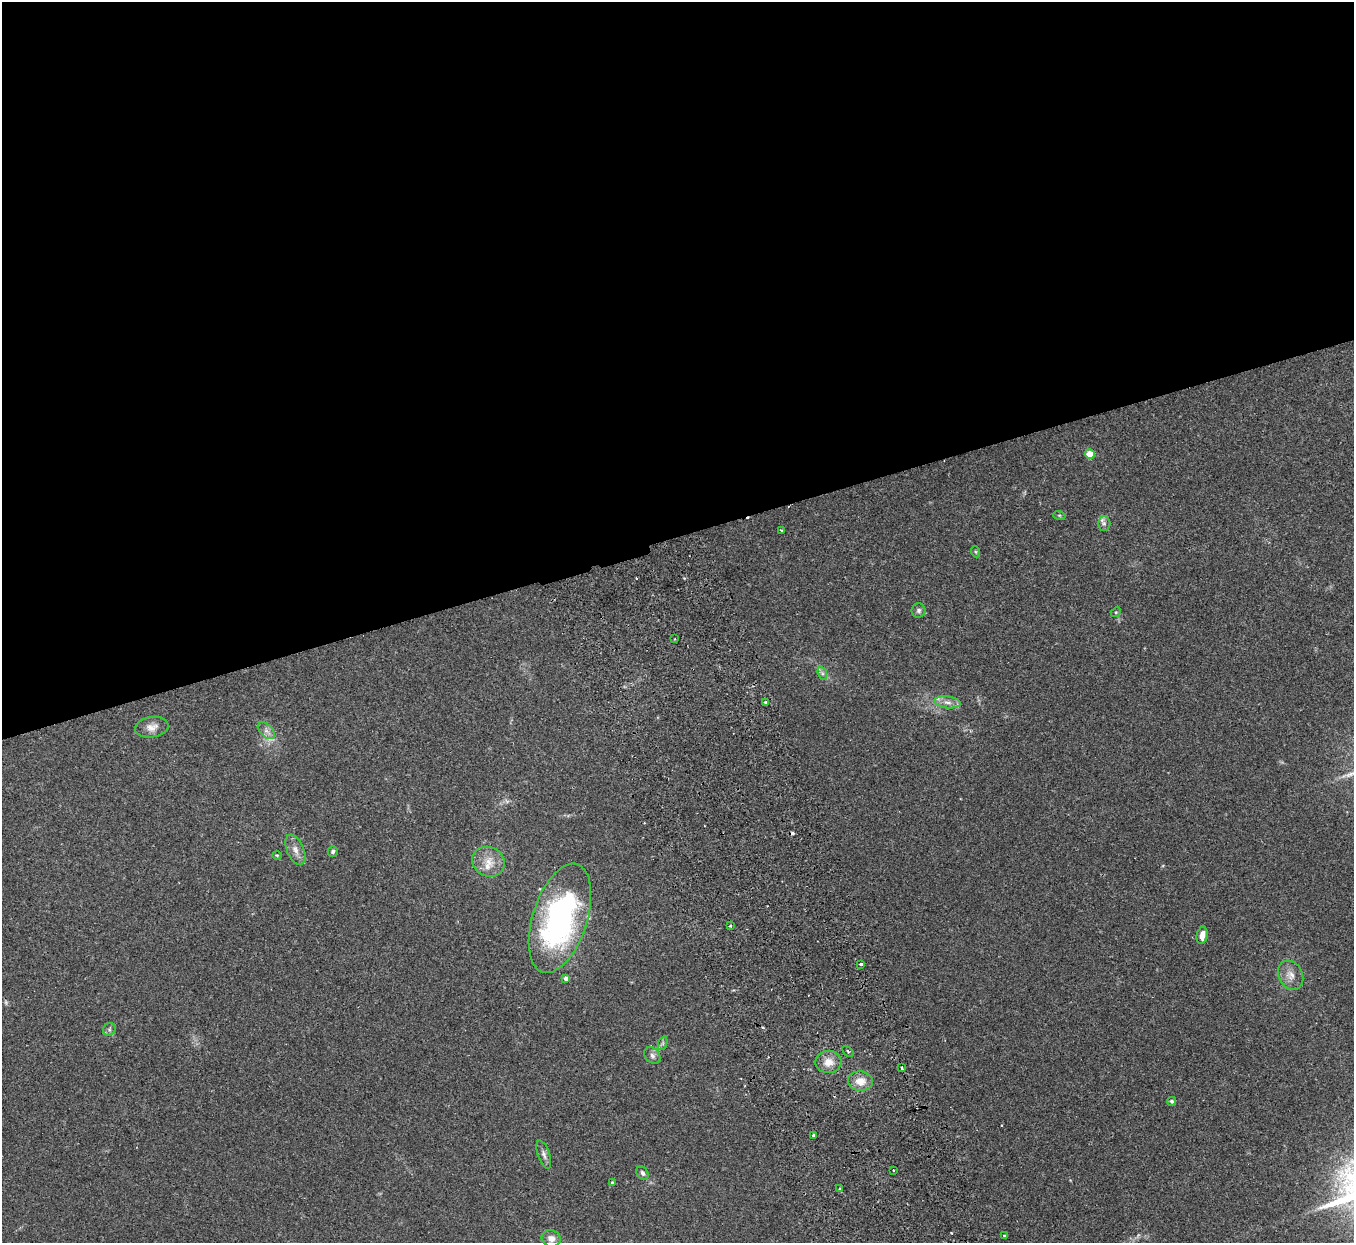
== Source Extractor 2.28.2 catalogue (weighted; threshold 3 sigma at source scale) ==
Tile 2 of 4 x 4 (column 2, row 1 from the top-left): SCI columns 1410-2761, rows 3900-5140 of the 5522 x 5441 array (HDU 1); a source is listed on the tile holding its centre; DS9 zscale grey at full resolution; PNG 1356 x 1245 px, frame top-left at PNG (2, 2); each listed source drawn as its Kron ellipse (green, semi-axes under 4 px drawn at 4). Shown black and unused: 43% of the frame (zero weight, under 2 of 3 exposures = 3% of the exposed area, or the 3 px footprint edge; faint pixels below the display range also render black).
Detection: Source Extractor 2.28.2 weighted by HDU 2 'WHT'; one run over the whole footprint, this tile lists its part. Background 0.25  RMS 0.0083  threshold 0.0374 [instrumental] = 3 sigma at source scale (4.5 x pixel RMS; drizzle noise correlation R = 1.50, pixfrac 1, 0.05/0.05 arcsec/px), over >= 5 px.
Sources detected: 46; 1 too faint to see at this stretch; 4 cosmic-ray / hot-pixel residue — neither listed nor drawn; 2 inside a brighter listed object's ellipse — not listed separately; the other 39 listed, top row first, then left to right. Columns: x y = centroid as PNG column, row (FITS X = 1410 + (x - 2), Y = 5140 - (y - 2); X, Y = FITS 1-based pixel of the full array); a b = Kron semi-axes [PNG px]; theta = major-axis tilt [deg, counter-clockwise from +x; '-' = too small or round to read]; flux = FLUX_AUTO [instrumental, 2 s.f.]
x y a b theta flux
1090 454 5 4 - 23
1059 515 6 4 -18 1
1104 523 7 6 - 2.5
781 530 3 2 - 0.69
976 552 5 3 - 0.9
919 610 7 7 - 2.3
1116 612 5 4 - 0.99
674 639 3 2 - 0.61
822 673 7 4 -72 1.9
765 702 3 2 - 0.91
948 702 13 6 -7 4.9
152 727 17 10 8 6.5
266 731 10 6 -44 3.8
295 850 16 8 -67 6
333 852 5 5 - 1.5
277 855 5 3 - 0.73
488 862 17 14 -27 12
560 918 57 27 72 180
730 926 3 2 - 1.3
1202 935 9 5 78 7.2
861 964 3 3 - 1.8
1291 975 15 12 -62 7.7
566 978 4 4 - 3.5
109 1029 7 5 48 1.8
663 1043 7 4 71 1.7
848 1051 6 2 -45 0.97
652 1056 9 7 -46 2.7
828 1062 13 11 3 9
902 1068 4 3 - 1.9
860 1081 12 10 -4 10
1172 1101 4 4 - 1.6
814 1135 3 3 - 2.2
544 1154 15 6 -70 3.3
893 1170 3 2 - 1.2
643 1173 7 5 -55 2.5
612 1183 4 3 - 1.5
840 1189 3 3 - 1.3
1004 1235 3 3 - 0.93
551 1238 9 8 - 5.7